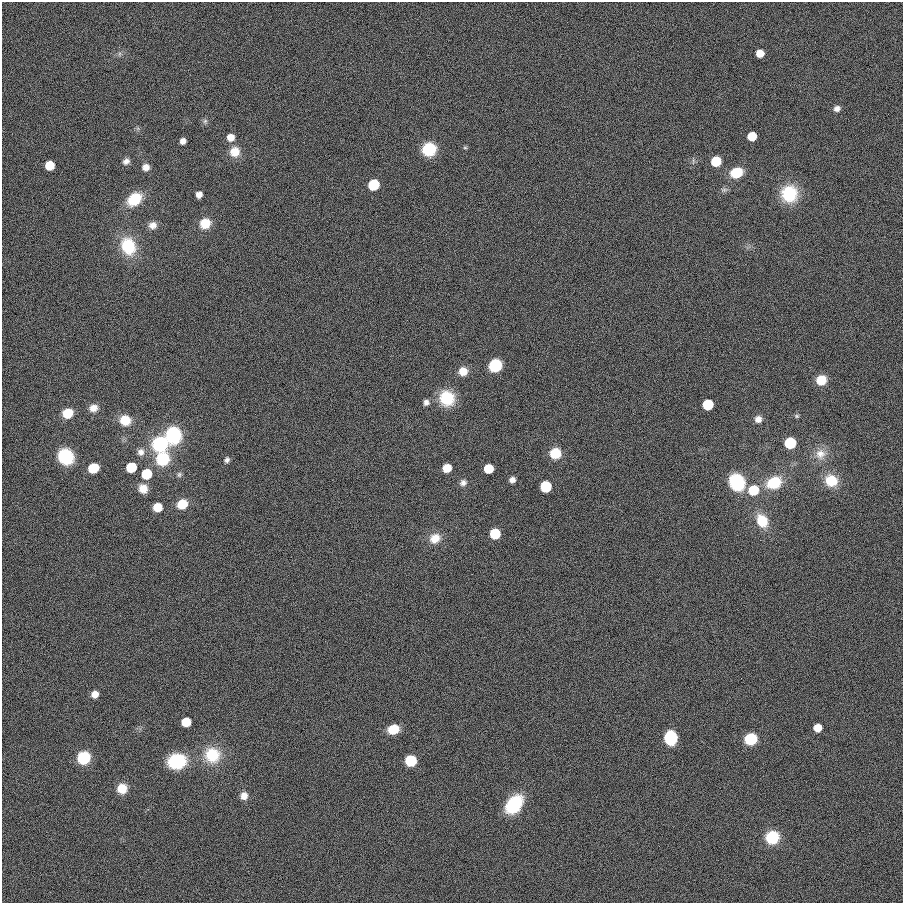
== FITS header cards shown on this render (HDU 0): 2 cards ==
NAXIS1  =                  901
NAXIS2  =                  901

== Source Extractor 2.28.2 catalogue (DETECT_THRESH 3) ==
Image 901 x 901 px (HDU 0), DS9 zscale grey, 1 PNG px = 1 image px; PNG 905 x 905 px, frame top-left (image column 1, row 901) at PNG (2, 2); no overlay
Background 0.00169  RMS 0.099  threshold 0.297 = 3 sigma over >= 5 px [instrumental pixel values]
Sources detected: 76; all 76 listed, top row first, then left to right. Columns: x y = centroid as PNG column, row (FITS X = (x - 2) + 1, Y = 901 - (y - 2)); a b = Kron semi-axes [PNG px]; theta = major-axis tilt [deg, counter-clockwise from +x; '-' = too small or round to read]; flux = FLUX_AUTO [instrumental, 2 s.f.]
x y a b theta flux
760 53 6 6 - 80
119 54 7 4 71 12
837 108 8 7 - 29
205 121 6 6 - 17
752 136 7 6 - 140
231 137 8 8 - 58
183 141 6 5 - 35
465 148 6 4 -1 8.4
429 149 10 9 - 340
235 152 13 12 - 88
126 161 9 7 32 29
716 161 7 7 - 220
50 165 7 7 - 150
146 167 8 8 - 41
736 173 10 8 19 230
374 185 8 7 - 270
724 190 10 5 13 18
199 194 6 6 - 37
789 194 18 18 - 260
134 199 15 11 37 220
205 223 10 9 - 150
153 225 10 9 - 45
128 246 18 14 -67 310
495 365 9 8 - 320
463 371 9 9 - 78
821 380 9 8 - 140
447 398 15 14 - 250
426 402 7 7 - 26
708 405 7 7 - 390
93 408 11 9 21 53
67 413 9 8 - 150
797 416 6 5 - 12
758 419 9 8 - 40
125 420 11 10 - 130
173 435 14 13 - 470
790 443 8 7 - 350
160 444 15 14 - 390
141 452 10 9 - 39
555 453 9 9 - 200
820 454 16 15 - 89
66 457 14 13 - 310
163 459 11 10 - 340
227 460 7 6 - 18
131 467 7 7 - 280
93 468 8 7 - 260
447 468 7 6 - 110
489 469 7 7 - 200
146 474 7 7 - 310
179 474 7 6 - 16
512 480 6 6 - 30
831 481 12 11 - 190
737 482 13 11 -60 470
463 483 9 8 - 28
774 483 13 10 24 300
546 486 7 7 - 350
143 488 10 9 - 74
753 490 8 8 - 240
182 504 9 8 - 150
157 507 7 7 - 130
762 521 13 11 -62 180
495 534 7 7 - 260
435 538 14 11 33 88
95 694 7 6 - 53
186 722 7 6 - 180
818 728 7 6 - 87
393 729 9 7 16 180
670 738 10 8 -87 440
751 739 8 8 - 340
212 755 19 19 - 230
84 758 10 9 - 310
177 761 16 13 10 370
411 761 8 7 - 340
122 788 10 10 - 100
244 796 9 8 - 48
514 804 18 12 51 400
772 837 10 9 - 340